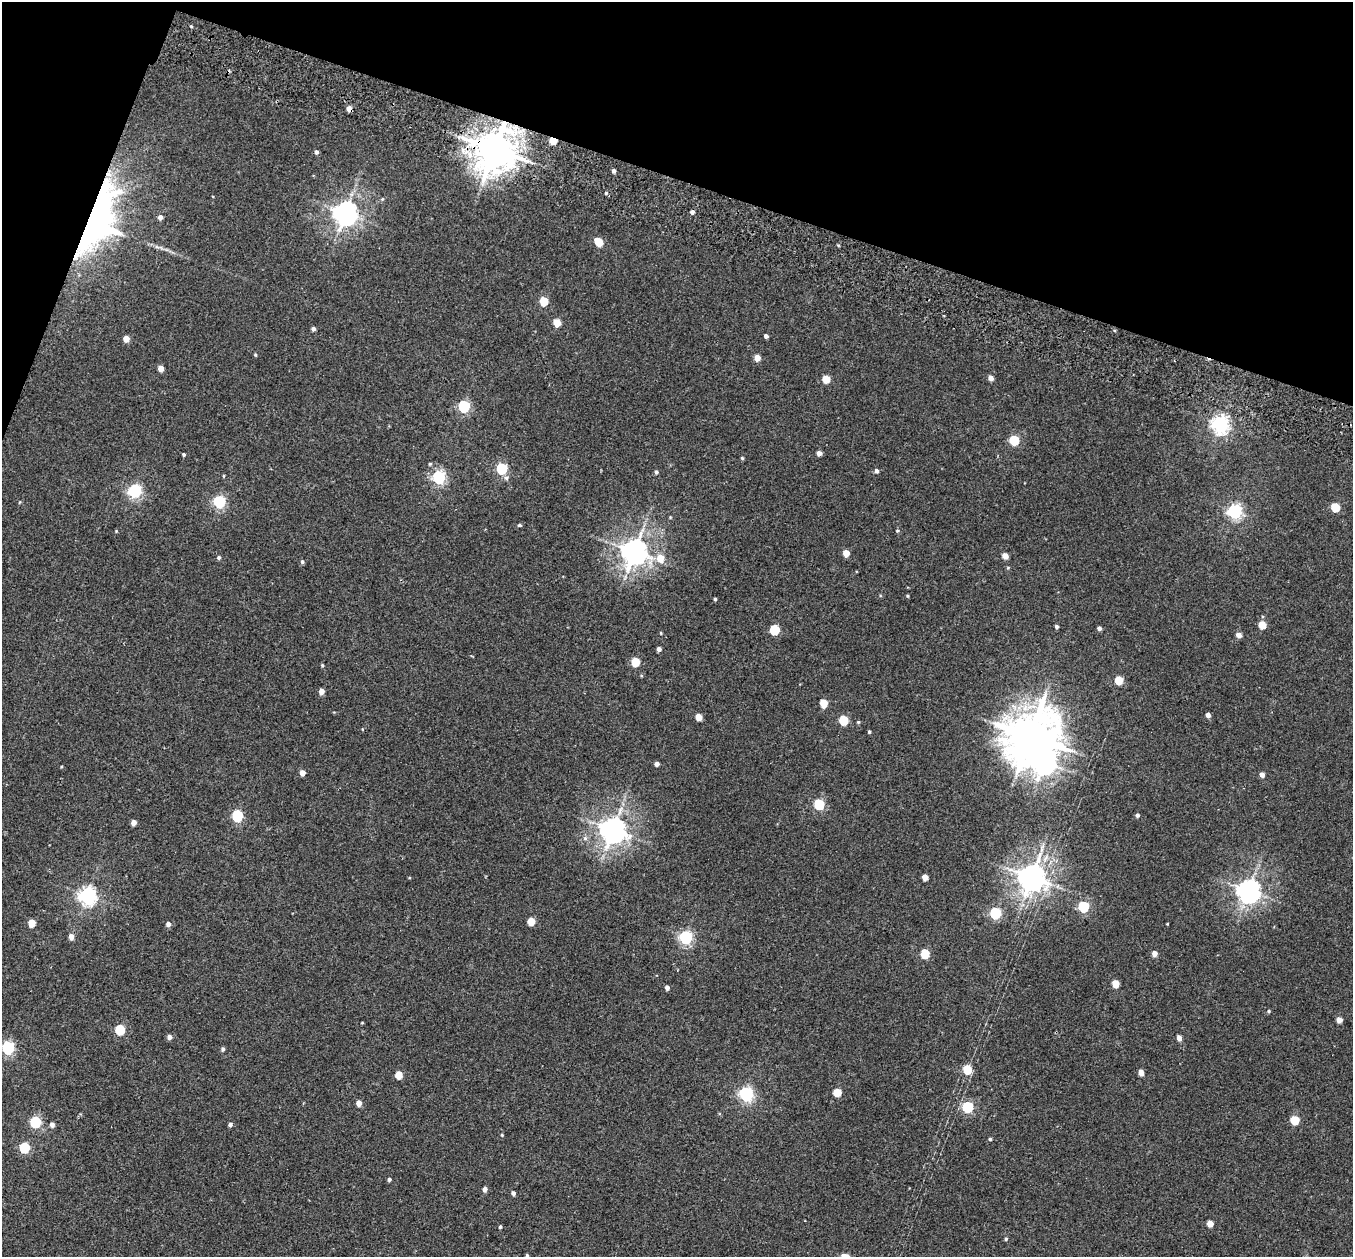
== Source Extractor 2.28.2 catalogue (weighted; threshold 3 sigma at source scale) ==
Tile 2 of 4 x 4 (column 2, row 1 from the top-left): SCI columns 1377-2727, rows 4086-5340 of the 5452 x 5530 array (HDU 1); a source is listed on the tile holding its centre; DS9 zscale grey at full resolution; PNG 1355 x 1259 px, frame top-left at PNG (2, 2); no overlay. Shown black and unused: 17% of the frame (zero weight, under 2 of 3 exposures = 3% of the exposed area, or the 3 px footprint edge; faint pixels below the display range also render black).
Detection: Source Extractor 2.28.2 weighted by HDU 2 'WHT'; one run over the whole footprint, this tile lists its part. Background 0.0409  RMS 0.007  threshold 0.0316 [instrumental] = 3 sigma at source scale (4.5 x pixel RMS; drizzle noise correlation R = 1.50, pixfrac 1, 0.05/0.05 arcsec/px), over >= 5 px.
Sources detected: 127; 3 inside a brighter object's white glare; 3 cosmic-ray / hot-pixel residue — not listed; the other 121 listed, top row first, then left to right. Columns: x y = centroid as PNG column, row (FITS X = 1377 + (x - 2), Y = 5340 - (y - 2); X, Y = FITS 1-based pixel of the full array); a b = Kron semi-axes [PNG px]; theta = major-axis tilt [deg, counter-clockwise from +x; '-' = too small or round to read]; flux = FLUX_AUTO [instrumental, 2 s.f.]
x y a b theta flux
191 26 4 3 - 0.73
552 141 5 4 - 14
495 149 12 11 - 2300
316 152 5 4 - 1.7
614 171 4 4 - 2
606 193 4 4 - 0.82
382 199 5 4 - 0.83
94 213 75 23 55 170
345 213 8 7 - 610
160 217 5 4 - 3.5
599 242 7 5 -44 18
544 301 5 5 - 23
557 322 5 5 - 14
313 329 4 4 - 2
766 336 4 4 - 2.2
126 339 5 5 - 6.8
255 355 4 4 - 0.7
757 358 5 4 - 8
161 368 5 4 - 5.8
991 378 5 5 - 3.8
826 379 5 5 - 14
464 406 6 5 - 80
1220 424 7 6 - 280
1014 440 6 5 - 38
819 453 4 4 - 4
184 455 4 3 - 1.2
742 458 4 4 - 0.88
430 464 4 4 - 0.79
502 468 6 5 - 65
876 471 5 5 - 1.8
656 472 5 4 - 1.4
223 476 5 3 - 0.65
439 477 6 6 - 120
506 478 7 6 - 1.7
135 491 6 6 - 140
219 502 6 5 - 96
1335 507 5 5 - 24
1234 511 6 6 - 160
519 525 4 3 - 1.5
116 531 3 3 - 0.58
897 531 5 4 - 0.81
634 552 8 8 - 770
846 553 5 4 - 8.6
1005 556 5 4 - 6
219 557 5 5 - 1.4
660 558 7 7 - 10
302 562 5 5 - 1.3
1008 567 5 3 - 0.6
907 596 4 4 - 0.7
715 599 3 3 - 0.86
1262 625 5 5 - 16
1057 626 4 4 - 1.5
1099 628 4 4 - 2.2
774 630 5 5 - 44
1239 635 5 5 - 4.4
659 649 4 4 - 2.4
635 662 5 5 - 22
322 665 5 4 - 0.84
1118 680 5 5 - 20
321 691 5 4 - 5.4
823 703 5 5 - 17
1208 715 4 4 - 3.1
699 717 5 5 - 9.9
843 720 5 5 - 30
858 722 5 4 - 0.79
869 732 4 3 - 0.87
1030 736 16 12 44 3200
657 764 4 4 - 2.5
302 773 5 4 - 4.8
1262 775 5 4 - 3.6
819 804 6 5 - 51
1137 815 5 4 - 1.5
237 816 6 5 - 68
134 822 4 4 - 4.3
613 830 8 8 - 760
585 838 6 6 - 1.9
925 877 5 4 - 7.5
1032 877 9 8 - 920
1249 891 7 7 - 560
87 896 7 6 - 260
1083 906 6 5 - 64
995 913 6 5 - 73
531 921 5 5 - 15
32 923 5 4 - 12
168 924 5 5 - 3
1167 924 3 2 - 0.61
71 937 5 4 - 5.5
686 937 6 6 - 140
1154 953 5 5 - 4.6
925 954 5 5 - 29
1115 983 5 5 - 12
667 988 4 4 - 2.7
1269 1011 4 4 - 0.83
1339 1020 5 4 - 5.5
362 1023 4 2 - 0.5
120 1030 6 5 - 40
169 1037 5 5 - 3.1
1179 1038 5 4 - 3.9
8 1048 6 5 - 110
223 1049 5 4 - 1.5
967 1069 5 5 - 27
1141 1073 6 4 -80 4.3
399 1075 5 5 - 14
837 1092 5 5 - 20
746 1094 7 6 - 150
359 1103 5 4 - 6
967 1107 6 5 - 68
1295 1120 5 5 - 26
35 1122 6 5 - 67
52 1124 5 5 - 2.9
230 1124 5 4 - 1.9
502 1135 4 3 - 0.61
990 1139 4 4 - 0.97
24 1148 6 5 - 49
389 1179 4 4 - 1.4
485 1189 5 4 - 2.8
513 1193 4 4 - 2
1210 1223 5 5 - 7.6
500 1227 4 3 - 1.1
1006 1239 4 4 - 0.97
527 1255 5 4 - 0.97
Overlapping masked pixels (flux is a lower limit): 3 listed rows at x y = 552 141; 495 149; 94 213
Isophote crosses this tile's border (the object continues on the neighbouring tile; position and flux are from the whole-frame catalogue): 1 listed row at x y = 527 1255